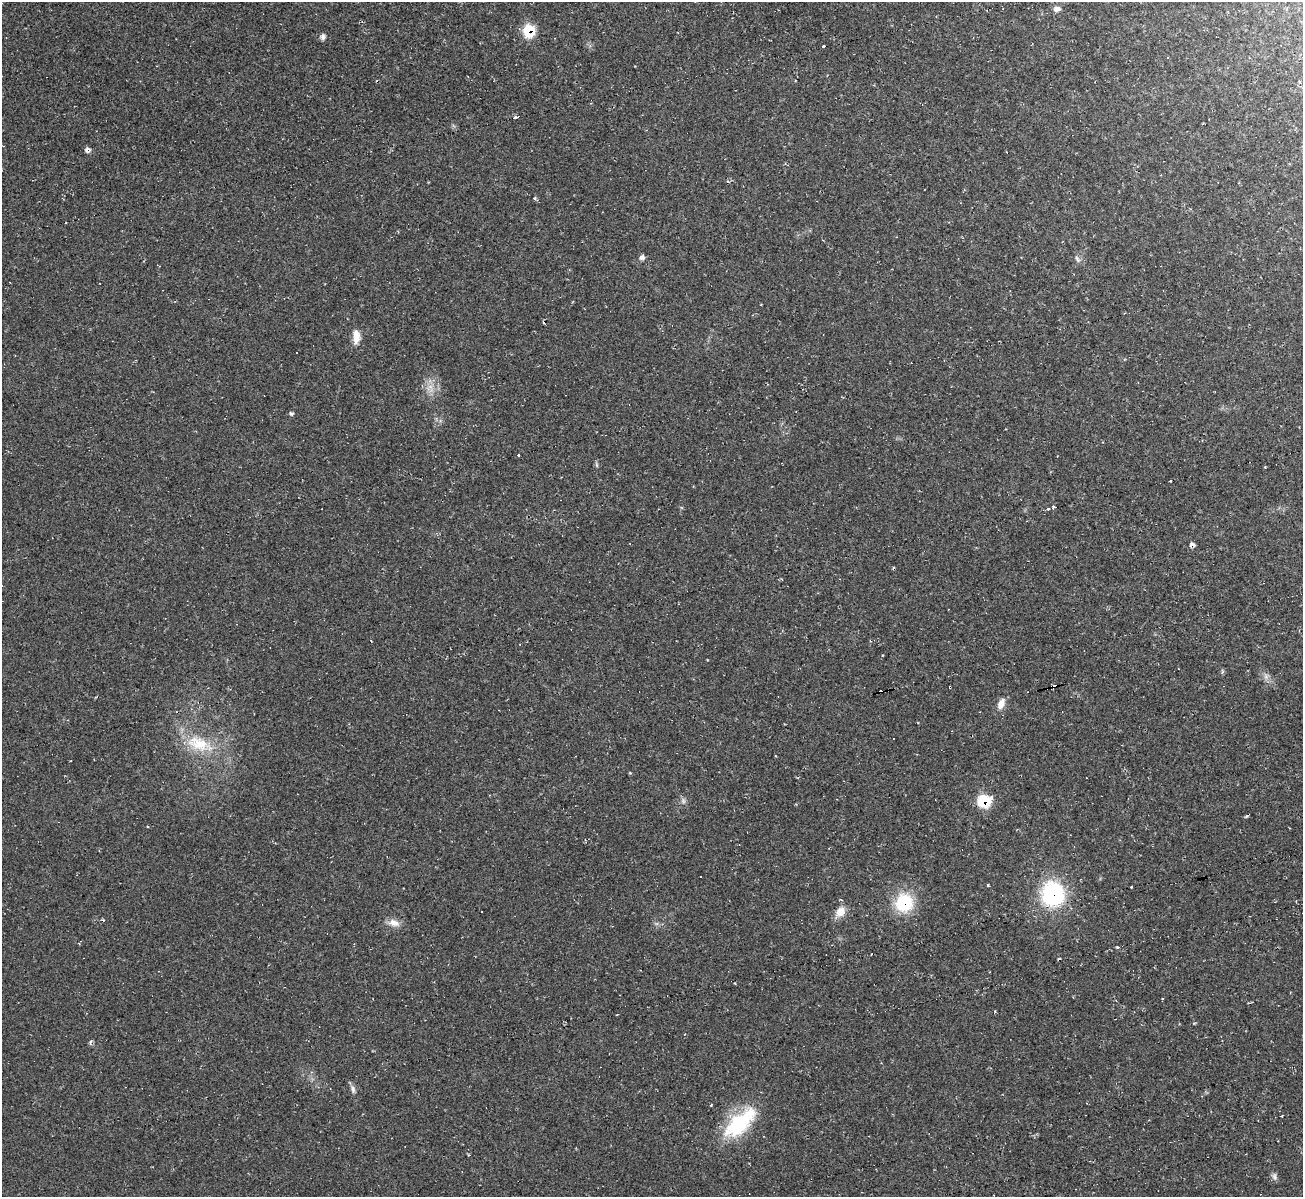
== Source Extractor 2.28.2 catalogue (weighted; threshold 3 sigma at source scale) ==
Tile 10 of 4 x 4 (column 2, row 3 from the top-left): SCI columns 1301-2601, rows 1337-2531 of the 5202 x 5184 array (HDU 1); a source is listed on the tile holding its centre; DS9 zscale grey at full resolution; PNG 1305 x 1199 px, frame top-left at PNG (2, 2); no overlay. Shown black and unused: <1% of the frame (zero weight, under 2 of 3 exposures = <1% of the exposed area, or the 3 px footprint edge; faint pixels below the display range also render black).
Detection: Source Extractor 2.28.2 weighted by HDU 2 'WHT'; one run over the whole footprint, this tile lists its part. Background 0.0513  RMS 0.0069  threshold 0.031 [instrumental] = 3 sigma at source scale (4.5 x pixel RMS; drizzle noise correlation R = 1.50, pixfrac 1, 0.05/0.05 arcsec/px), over >= 5 px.
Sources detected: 42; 1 too faint to see at this stretch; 7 cosmic-ray / hot-pixel residue — not listed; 1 inside a brighter listed object's ellipse — not listed separately; the other 33 listed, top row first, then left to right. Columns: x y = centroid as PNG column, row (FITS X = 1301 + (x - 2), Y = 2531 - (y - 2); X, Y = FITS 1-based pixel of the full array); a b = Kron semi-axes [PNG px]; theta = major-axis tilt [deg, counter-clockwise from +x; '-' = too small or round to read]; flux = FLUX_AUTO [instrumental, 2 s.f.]
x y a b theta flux
1057 9 9 6 12 2.9
529 31 10 9 - 23
323 37 7 5 79 1.9
823 47 3 3 - 4.8
515 118 4 3 - 5.4
87 150 7 6 - 2.4
642 257 7 6 - 2.4
1077 259 11 5 -57 1.8
356 337 15 8 87 6.9
430 387 7 4 18 2.3
291 413 7 3 -11 1
518 455 3 3 - 1.5
1170 481 3 2 - 1.5
1053 507 3 3 - 1.4
1048 509 3 2 - 4
1266 676 7 6 - 2.2
1001 704 15 8 65 5.8
198 743 34 19 -21 27
984 801 11 10 - 27
988 885 3 3 - 0.73
1053 894 26 23 89 66
904 903 17 16 - 36
840 911 13 10 52 7.1
394 923 16 9 -14 5.4
79 943 5 3 - 0.57
1117 947 3 3 - 5.2
989 972 3 2 - 0.41
617 1014 3 2 - 0.6
90 1042 8 4 73 1.1
353 1089 11 6 -83 2.4
1282 1116 3 2 - 0.99
738 1125 38 22 40 46
1274 1176 9 6 -76 2.1
Overlapping masked pixels (flux is a lower limit): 4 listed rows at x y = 529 31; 984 801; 1053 894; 904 903